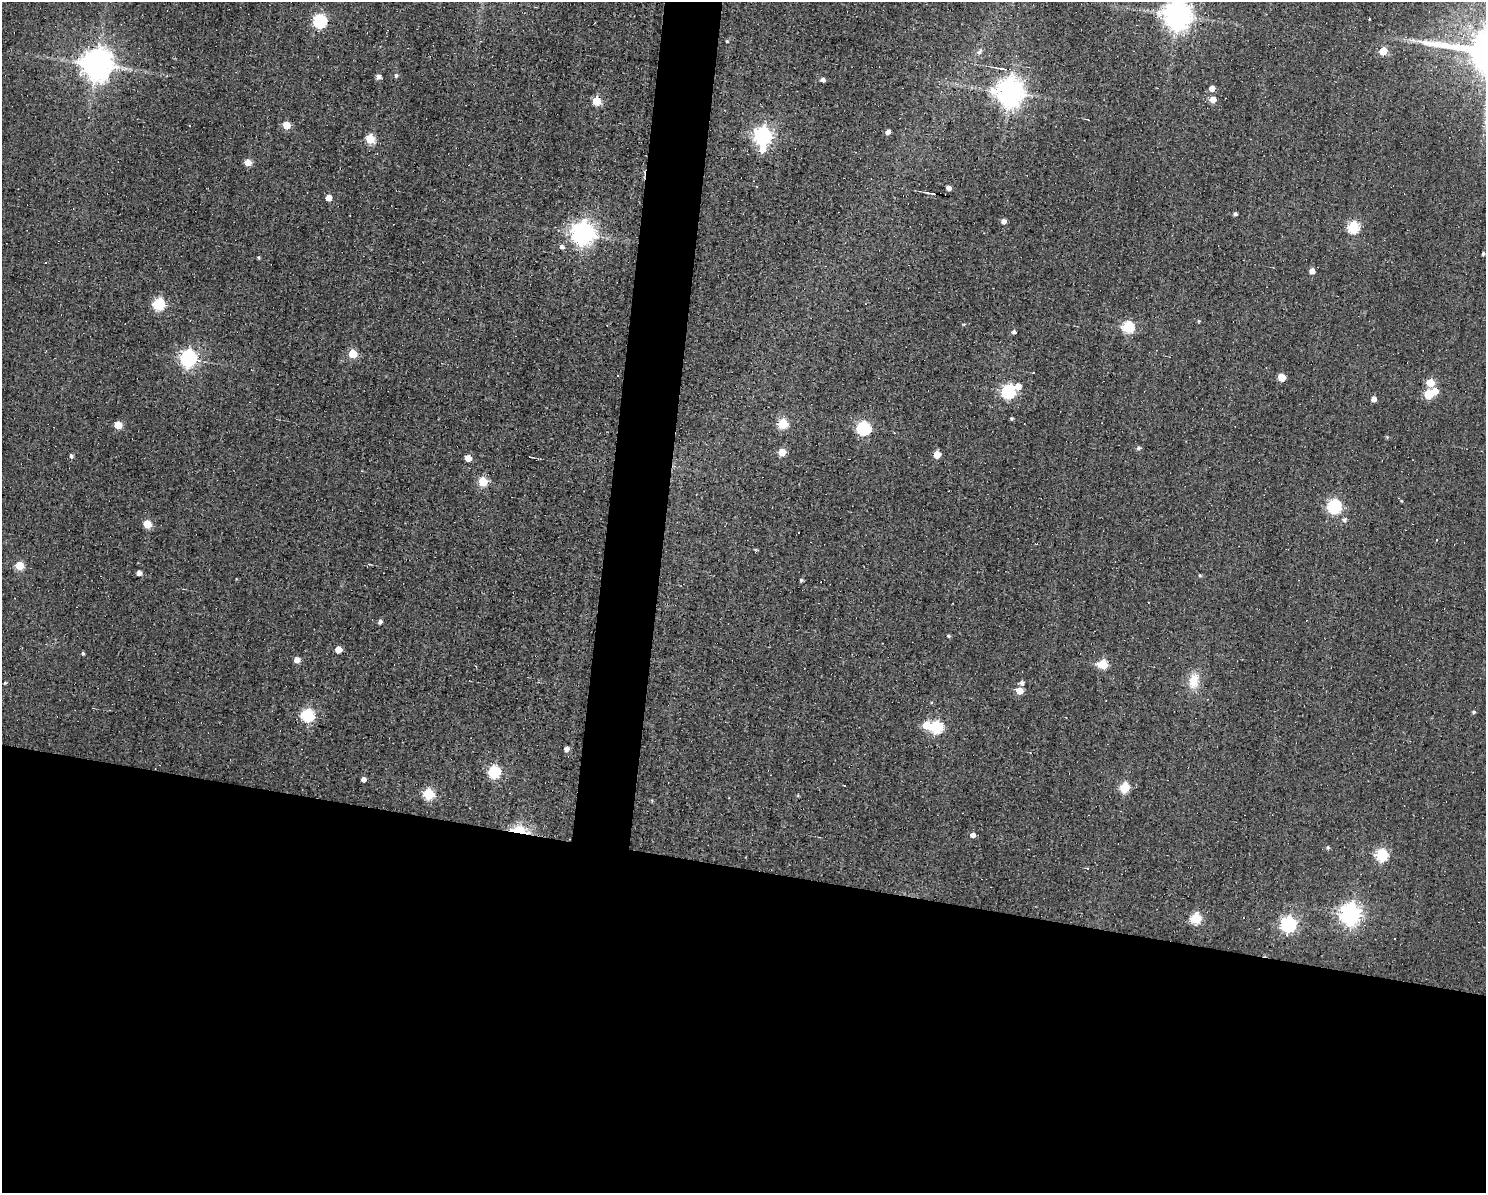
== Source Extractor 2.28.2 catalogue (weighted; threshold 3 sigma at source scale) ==
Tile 11 of 3 x 4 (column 2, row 4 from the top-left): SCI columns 1592-3075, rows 1-1191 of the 4781 x 4763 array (HDU 1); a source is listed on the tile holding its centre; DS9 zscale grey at full resolution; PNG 1488 x 1195 px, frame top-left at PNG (2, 2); no overlay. Shown black and unused: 30% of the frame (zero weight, under 3 of 4 exposures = <1% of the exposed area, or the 3 px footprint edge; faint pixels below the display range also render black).
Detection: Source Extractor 2.28.2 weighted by HDU 2 'WHT'; one run over the whole footprint, this tile lists its part. Background 0.0821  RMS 0.032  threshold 0.142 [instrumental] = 3 sigma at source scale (4.5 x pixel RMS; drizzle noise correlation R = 1.50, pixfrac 1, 0.05/0.05 arcsec/px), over >= 5 px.
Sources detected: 110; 2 inside a brighter object's white glare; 13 cosmic-ray / hot-pixel residue — not listed; the other 95 listed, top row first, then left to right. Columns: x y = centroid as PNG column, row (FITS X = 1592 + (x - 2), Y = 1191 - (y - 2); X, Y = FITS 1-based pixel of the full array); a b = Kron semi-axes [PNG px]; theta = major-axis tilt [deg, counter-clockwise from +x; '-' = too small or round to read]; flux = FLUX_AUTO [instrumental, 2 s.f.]
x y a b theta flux
1177 16 9 8 - 3900
320 21 6 6 - 390
727 41 4 3 - 3.6
1383 51 5 5 - 76
979 52 8 6 40 9.5
96 64 9 9 - 5500
1003 69 17 4 -9 14
396 75 5 5 - 7
378 77 5 5 - 14
823 79 4 4 - 14
1212 88 5 5 - 27
1009 92 9 8 - 4100
1213 99 6 5 - 28
596 101 5 5 - 100
286 125 5 5 - 69
189 126 3 3 - 12
888 132 4 4 - 15
763 136 7 7 - 1200
370 139 5 5 - 120
763 150 9 8 - 29
247 162 5 5 - 41
757 186 3 2 - 4.9
949 188 4 4 - 15
930 193 10 2 -11 7.4
328 198 5 5 - 34
1235 214 4 4 - 7.1
1004 221 5 5 - 15
1353 227 6 5 - 270
582 233 8 8 - 2500
562 246 6 5 - 11
1483 254 4 3 - 4.2
258 257 3 3 - 4.4
46 263 3 2 - 3.1
1312 271 5 4 - 23
159 304 6 6 - 290
1199 321 5 3 - 2.8
964 324 5 3 - 2.8
1128 327 6 6 - 270
1014 332 4 4 - 8
353 354 5 5 - 82
188 358 7 6 - 1100
617 375 2 2 - 2.3
1282 377 5 5 - 66
1430 383 5 5 - 76
1018 386 7 6 - 29
1009 392 6 6 - 510
1428 394 5 5 - 110
1374 399 4 4 - 21
1011 418 4 3 - 3.9
783 424 5 5 - 170
118 425 5 5 - 66
864 428 6 6 - 450
1387 437 4 4 - 3.4
1139 448 5 4 - 8.1
782 452 5 5 - 58
937 455 5 5 - 56
71 456 5 4 - 6.7
530 457 3 2 - 3
468 458 5 5 - 37
362 471 2 2 - 2.8
483 482 5 5 - 130
1334 506 6 6 - 430
1344 520 6 5 - 7.1
147 524 5 5 - 86
798 533 3 3 - 14
1437 540 3 2 - 3.1
19 566 5 5 - 90
139 573 4 4 - 15
1200 575 4 4 - 4.4
801 580 4 3 - 5.3
380 622 5 4 - 10
948 636 4 3 - 4.6
338 649 5 5 - 43
83 653 4 3 - 4.9
297 660 5 5 - 29
1103 664 6 5 - 150
1194 681 21 12 77 54
5 683 4 3 - 3.7
1022 683 7 5 13 10
1019 691 5 5 - 41
1474 712 5 4 - 5
307 715 6 6 - 360
936 727 6 6 - 310
566 749 5 4 - 13
494 772 6 6 - 310
363 779 4 4 - 18
1125 787 5 5 - 160
428 794 6 5 - 220
519 830 20 9 -10 77
973 835 5 4 - 16
1328 847 5 5 - 5.3
1382 855 6 6 - 300
1350 914 8 7 - 1900
1196 918 6 5 - 180
1288 924 7 6 - 730
Overlapping masked pixels (flux is a lower limit): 1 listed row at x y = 519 830
Isophote crosses this tile's border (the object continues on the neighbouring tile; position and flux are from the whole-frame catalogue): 1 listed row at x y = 1177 16